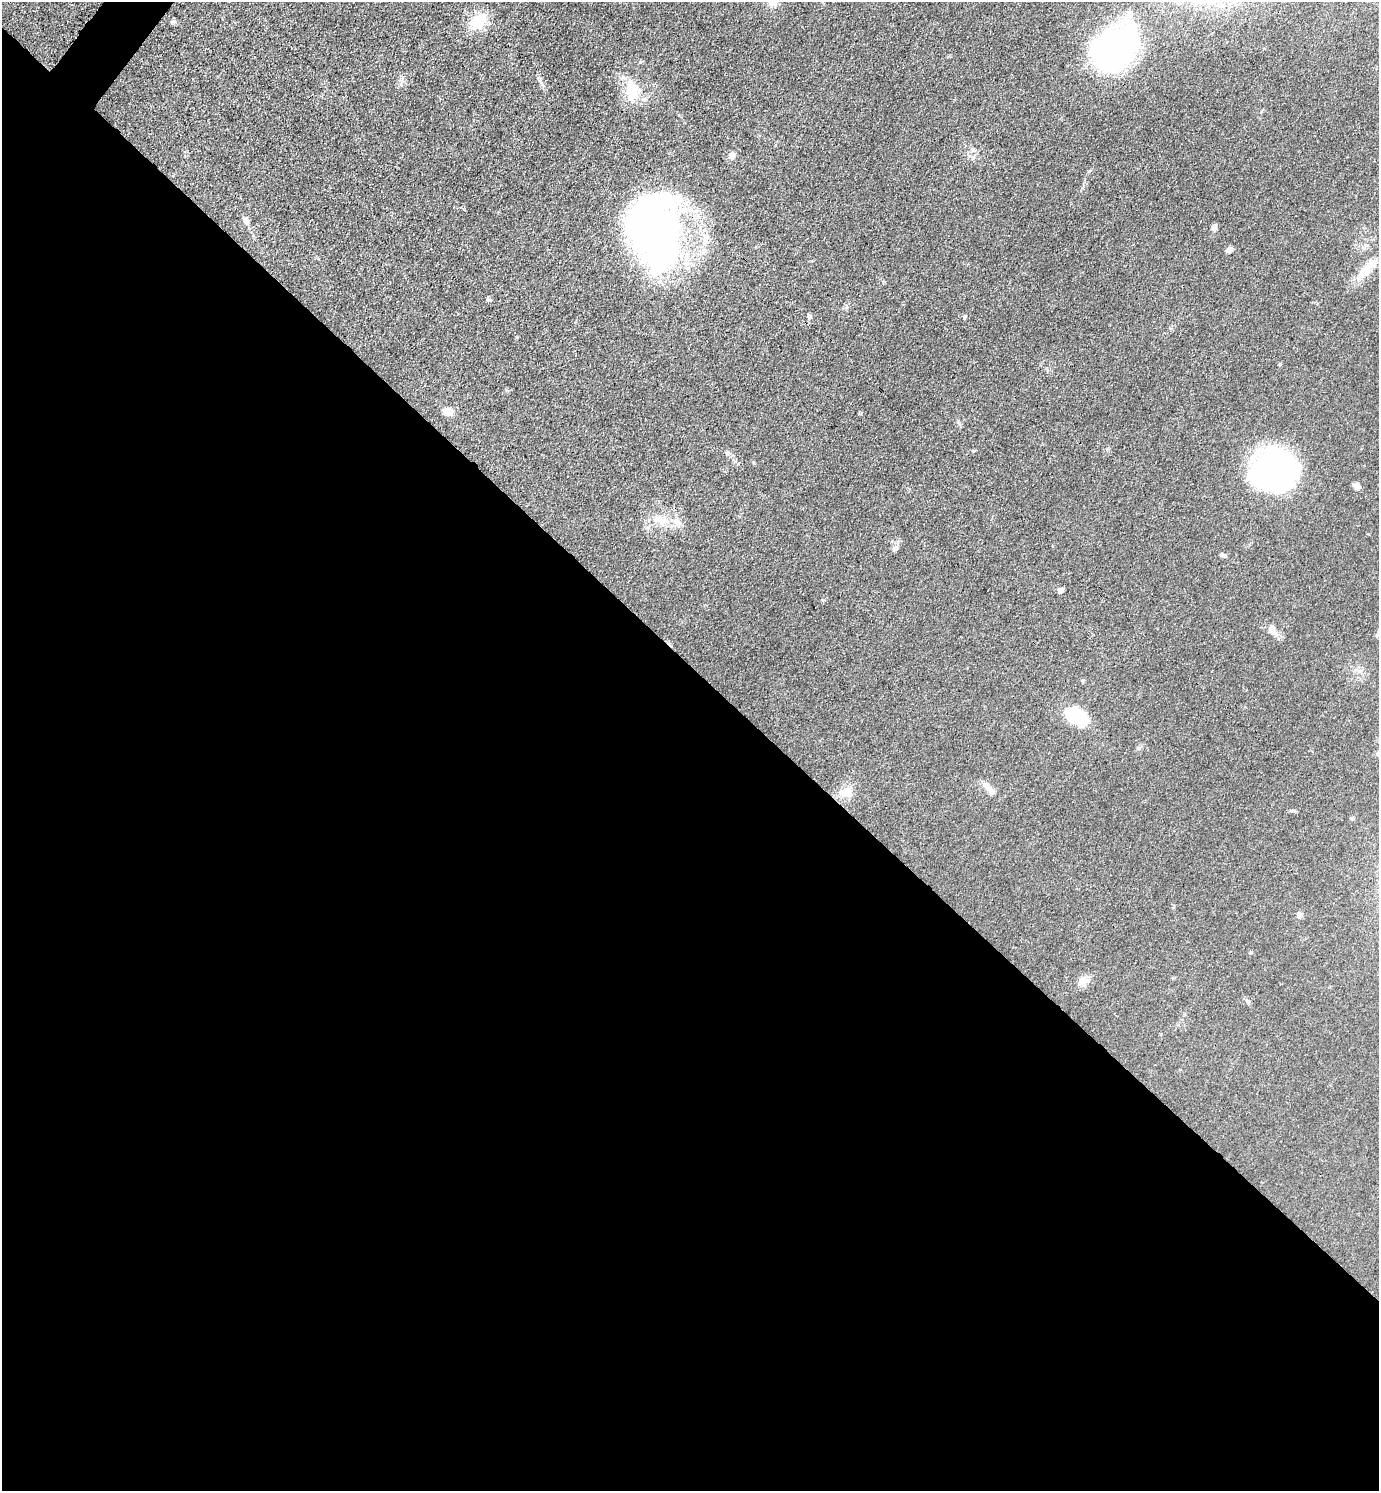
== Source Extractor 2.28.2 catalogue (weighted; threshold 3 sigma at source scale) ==
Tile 14 of 4 x 4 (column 2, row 4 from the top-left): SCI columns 1677-3053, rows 3-1491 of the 5964 x 5961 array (HDU 1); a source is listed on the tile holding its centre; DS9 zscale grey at full resolution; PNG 1381 x 1493 px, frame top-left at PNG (2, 2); no overlay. Shown black and unused: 56% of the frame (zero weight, under 3 of 4 exposures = <1% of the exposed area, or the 3 px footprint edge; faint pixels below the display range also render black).
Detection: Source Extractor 2.28.2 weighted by HDU 2 'WHT'; one run over the whole footprint, this tile lists its part. Background 0.0497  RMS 0.0063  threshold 0.0284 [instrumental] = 3 sigma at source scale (4.5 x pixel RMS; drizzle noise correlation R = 1.50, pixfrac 1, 0.05/0.05 arcsec/px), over >= 5 px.
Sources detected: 32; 2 inside a brighter listed object's ellipse — not listed separately; the other 30 listed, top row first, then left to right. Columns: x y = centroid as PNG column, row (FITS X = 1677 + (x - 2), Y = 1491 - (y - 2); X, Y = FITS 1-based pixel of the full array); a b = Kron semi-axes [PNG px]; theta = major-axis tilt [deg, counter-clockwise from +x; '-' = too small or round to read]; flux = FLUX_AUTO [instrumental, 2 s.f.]
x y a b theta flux
173 22 8 4 9 1.1
478 22 13 10 43 26
1114 48 47 34 49 170
632 91 31 18 -89 18
974 150 6 5 - 1.4
732 155 5 5 - 6.8
246 220 11 7 -58 2.6
1214 229 7 4 -72 1.4
655 231 81 51 -80 300
1229 250 8 6 26 2.3
1366 270 36 11 47 12
489 300 8 4 0 0.98
809 317 6 5 - 1.6
964 317 6 4 89 0.75
1280 364 6 3 71 0.62
448 412 10 9 - 6.1
974 451 5 3 - 0.61
1275 471 38 35 16 210
1357 486 8 6 -40 3
661 520 26 13 -14 13
1223 556 6 5 - 1.6
1061 590 6 4 37 2.6
1272 629 15 7 -74 3.7
1083 681 6 4 72 0.84
1077 716 19 12 -34 42
991 790 17 8 -42 4.5
846 792 19 13 15 8.3
1352 818 5 5 - 0.89
1299 915 7 6 - 2.4
1083 981 16 10 26 5.4
Overlapping masked pixels (flux is a lower limit): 1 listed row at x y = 655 231
Unlisted compact peaks at least as high as the median listed source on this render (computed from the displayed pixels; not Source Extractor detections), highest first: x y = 822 600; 517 337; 847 307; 401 84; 541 83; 894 548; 1293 811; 1139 748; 753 462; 1089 171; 1251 952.